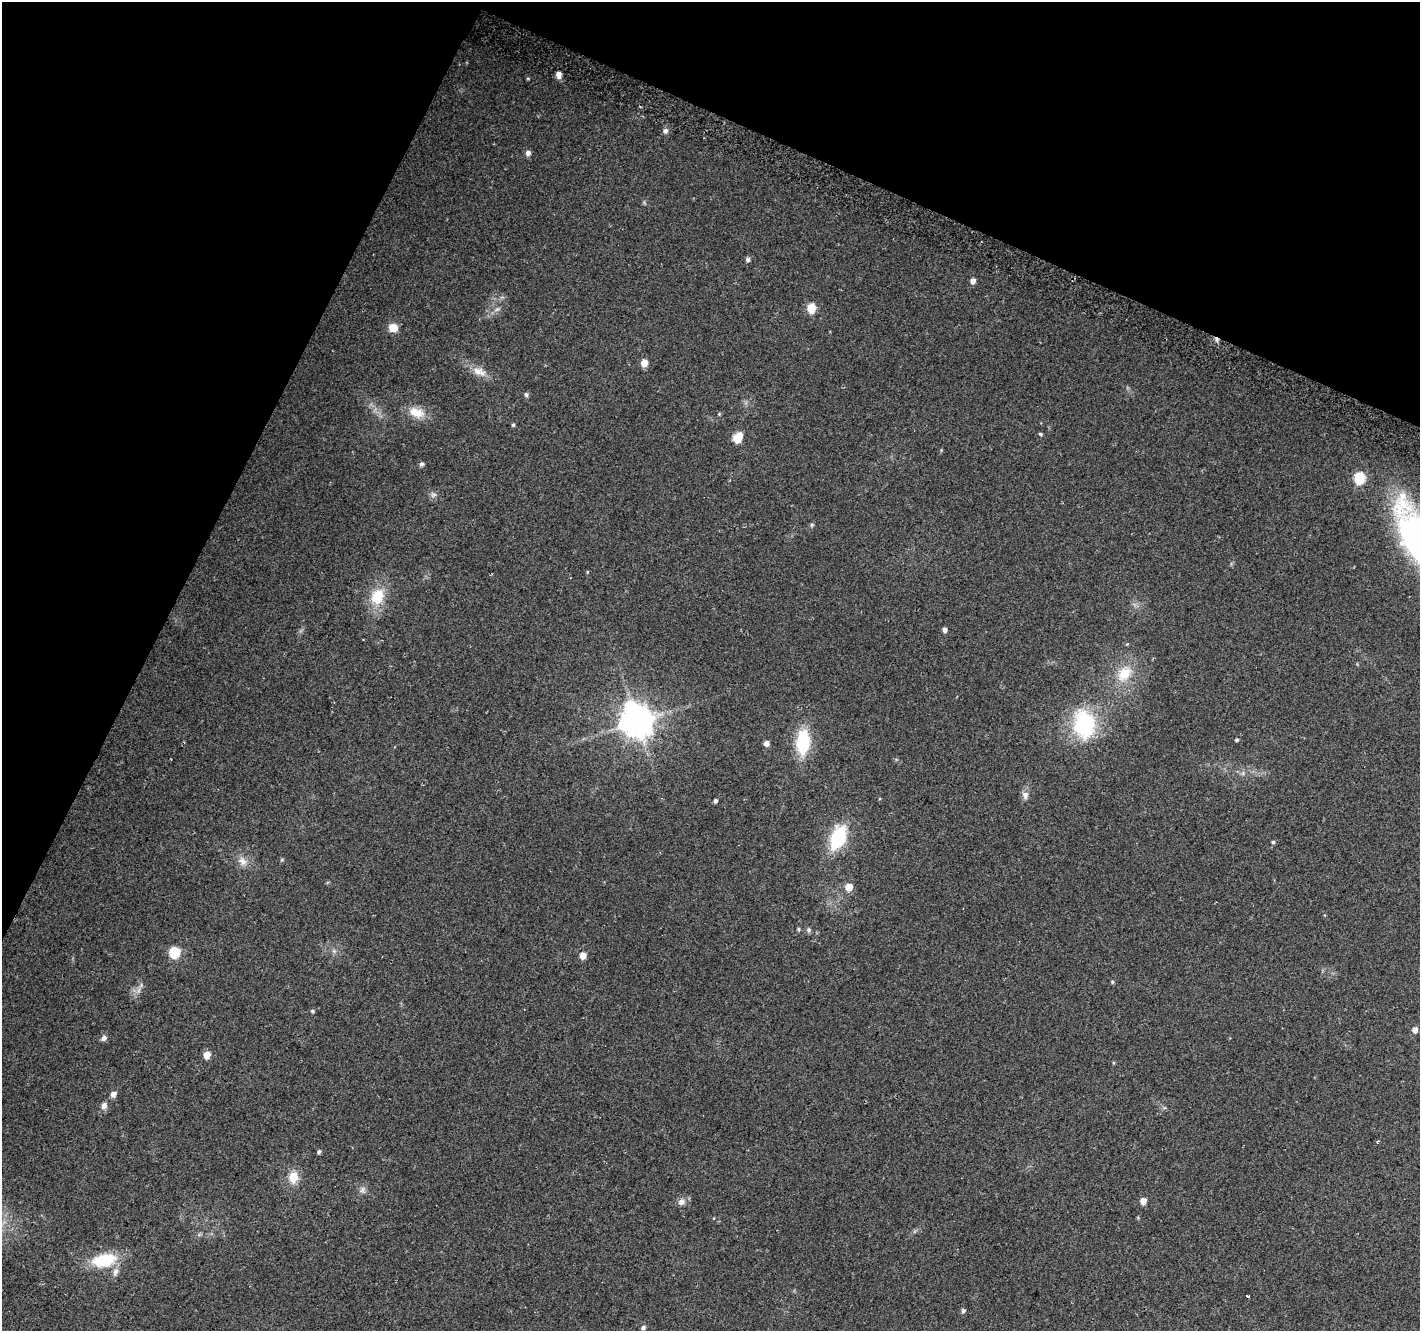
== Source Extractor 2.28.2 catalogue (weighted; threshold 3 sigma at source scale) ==
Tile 2 of 4 x 4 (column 2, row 1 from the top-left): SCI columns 1441-2858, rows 4288-5616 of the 5709 x 5850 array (HDU 1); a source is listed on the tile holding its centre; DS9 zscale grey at full resolution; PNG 1422 x 1333 px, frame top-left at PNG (2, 2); no overlay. Shown black and unused: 23% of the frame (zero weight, under 2 of 3 exposures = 2% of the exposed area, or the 3 px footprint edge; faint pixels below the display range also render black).
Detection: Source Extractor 2.28.2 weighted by HDU 2 'WHT'; one run over the whole footprint, this tile lists its part. Background 0.0558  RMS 0.011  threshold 0.0496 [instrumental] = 3 sigma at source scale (4.5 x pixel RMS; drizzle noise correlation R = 1.50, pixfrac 1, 0.0396/0.0396 arcsec/px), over >= 5 px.
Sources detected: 61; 1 cosmic-ray / hot-pixel residue — not listed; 1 inside a brighter listed object's ellipse — not listed separately; the other 59 listed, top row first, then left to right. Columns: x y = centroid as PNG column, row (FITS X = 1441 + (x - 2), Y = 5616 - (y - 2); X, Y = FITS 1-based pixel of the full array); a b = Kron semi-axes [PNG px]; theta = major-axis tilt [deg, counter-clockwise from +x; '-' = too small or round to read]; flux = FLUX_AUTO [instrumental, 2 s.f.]
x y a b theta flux
558 75 7 6 - 5.6
528 78 5 3 - 1
665 131 8 7 - 3.4
528 153 6 5 - 4.8
748 259 5 5 - 3.2
973 281 5 5 - 6.7
811 308 6 5 - 33
497 309 7 4 19 2.2
393 328 9 8 - 14
644 363 5 5 - 16
479 371 21 10 -20 11
526 394 5 5 - 2.8
416 412 22 12 -21 16
719 414 5 4 - 1.1
513 425 5 4 - 1.6
1040 434 5 4 - 1.7
738 438 15 11 61 11
421 464 5 4 - 2.9
1359 478 6 5 - 83
433 495 9 6 18 3
812 525 6 5 - 1.6
1417 539 51 24 -62 380
377 597 19 14 62 29
945 630 4 4 - 5
1124 673 24 16 52 27
637 722 10 9 - 1900
1084 724 30 23 -84 90
1237 740 4 4 - 1.8
803 742 21 12 86 60
766 743 5 4 - 6.8
1025 795 10 8 -77 5.3
715 801 4 4 - 2.6
838 838 23 13 67 65
1273 842 4 4 - 1.6
243 861 12 9 -48 7.6
849 887 5 5 - 15
798 929 6 4 -89 1.3
809 930 6 6 - 2.3
174 952 6 5 - 74
583 956 5 4 - 13
1112 982 5 4 - 1.4
139 990 7 4 71 2.9
312 1011 5 4 - 1.8
1415 1030 5 4 - 7.2
104 1038 7 6 - 3.6
207 1055 5 5 - 18
113 1094 5 5 - 6.5
104 1106 8 6 74 5.1
1378 1141 5 3 - 1.2
319 1152 5 4 - 2.2
293 1177 14 11 85 15
362 1190 8 6 46 3.2
1143 1201 5 4 - 13
681 1202 9 8 - 5.3
104 1260 25 14 11 46
115 1272 11 7 80 5.8
1247 1296 3 2 - 1.3
963 1311 5 4 - 2.7
643 1327 5 5 - 3.1
Overlapping masked pixels (flux is a lower limit): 1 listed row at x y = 637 722
Isophote crosses this tile's border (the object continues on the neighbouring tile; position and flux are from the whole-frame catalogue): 1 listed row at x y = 1417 539